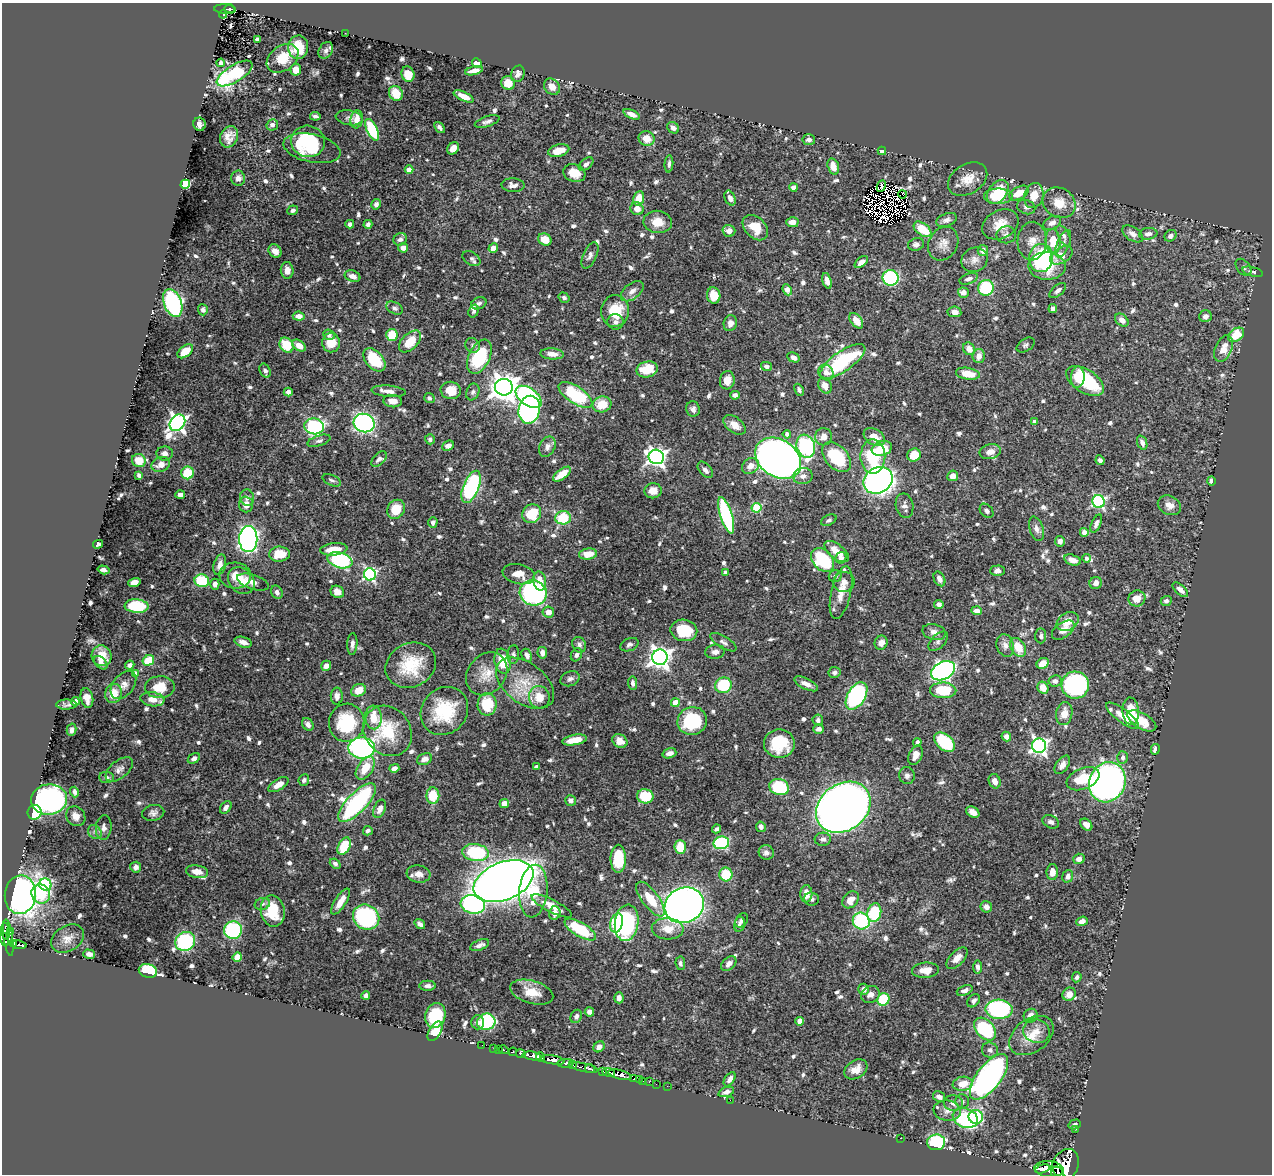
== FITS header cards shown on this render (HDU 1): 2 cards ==
NAXIS1  =                 1270
NAXIS2  =                 1172

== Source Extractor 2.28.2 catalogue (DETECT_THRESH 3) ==
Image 1270 x 1172 px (HDU 1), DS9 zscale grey, 1 PNG px = 1 image px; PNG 1274 x 1176 px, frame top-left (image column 1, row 1172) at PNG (2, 3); each listed source drawn as its Kron ellipse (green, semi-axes under 4 px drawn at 4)
Background 0.907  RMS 0.014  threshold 0.0417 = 3 sigma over >= 5 px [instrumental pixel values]
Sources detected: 852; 10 with non-positive FLUX_AUTO (blend fragments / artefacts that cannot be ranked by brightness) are neither listed nor drawn; of the other 842, the 500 brightest by FLUX_AUTO listed and drawn (342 fainter detections omitted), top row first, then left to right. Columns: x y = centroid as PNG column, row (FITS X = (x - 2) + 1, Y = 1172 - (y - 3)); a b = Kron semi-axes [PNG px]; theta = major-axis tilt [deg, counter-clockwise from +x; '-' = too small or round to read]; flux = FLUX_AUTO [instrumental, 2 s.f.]
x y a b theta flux
225 9 11 5 -4 110
230 9 5 4 - 77
223 14 4 3 - 8.9
345 33 2 2 - 6.5
258 39 4 4 - 3.8
298 47 12 10 88 21
326 50 9 6 59 3.3
282 58 17 12 36 20
221 63 4 4 - 3.9
477 63 5 4 - 12
296 70 6 5 - 11
474 71 9 4 14 6.7
235 74 20 8 31 95
408 74 8 6 -73 13
518 74 8 6 73 4.4
508 83 7 6 - 12
552 87 9 7 -46 7.8
396 93 8 6 -53 15
464 96 11 4 -25 11
632 114 8 4 -24 6.6
315 116 5 3 - 2.5
349 118 13 7 -11 4.1
357 119 9 6 81 8.8
487 122 13 5 18 3.5
199 124 7 6 - 3.4
272 125 6 5 - 3.5
440 128 6 3 -50 2.5
673 128 6 5 - 3.9
372 130 12 5 -64 60
229 137 11 8 66 8.7
647 138 8 7 - 12
809 140 6 5 - 3.7
308 141 17 15 -13 43
312 148 29 14 -12 41
453 148 7 5 48 6.7
559 151 11 6 15 13
882 151 4 4 - 4.5
586 164 8 5 40 2.8
669 164 8 4 86 2.6
833 167 8 5 -75 9.6
409 170 4 4 - 8
574 173 11 8 -20 12
238 178 7 7 - 6.2
968 179 21 14 31 15
185 184 5 4 - 85
513 185 11 6 -4 4.7
881 186 6 2 66 3.9
793 187 4 4 - 4.2
998 192 13 9 54 30
1019 193 11 6 28 16
903 194 4 2 - 4.8
1034 195 12 9 75 15
998 196 14 7 0 29
639 198 7 5 80 14
730 198 8 5 -65 4.3
1059 203 17 14 -32 16
376 204 5 4 - 2.8
1026 207 9 7 -21 3.6
637 209 6 6 - 8
293 210 5 5 - 2.7
946 220 11 6 21 4.1
658 222 14 11 -7 15
792 222 6 5 - 5.6
1052 223 10 6 28 4.5
350 224 4 4 - 4.1
368 224 4 4 - 2.9
1000 224 19 14 27 15
755 228 15 10 -45 19
922 229 10 6 -37 26
729 231 6 6 - 5.8
1133 234 11 6 -34 5.2
1148 234 9 6 7 4.3
1006 235 10 8 11 4
1064 236 11 5 -62 3.4
1170 236 6 5 - 4.1
400 239 7 6 - 3.2
545 240 7 5 -27 13
1032 241 19 14 87 12
1053 241 12 7 -85 20
916 244 8 6 15 3.5
943 244 17 14 59 9.8
1063 244 14 6 68 4.1
403 248 5 4 - 5.2
493 248 5 4 - 6.5
983 250 5 5 - 5.2
275 251 7 6 - 6.6
590 255 14 6 65 4.3
1061 255 12 7 31 14
471 258 10 6 -32 3
1041 258 14 12 82 99
974 260 13 12 - 6.2
861 262 7 4 38 5.2
1047 266 19 13 -1 26
1243 267 10 6 -50 2.8
287 270 8 6 -85 6.7
1253 272 10 4 -15 3.5
352 276 8 5 -20 6.6
891 278 8 7 - 89
969 279 9 5 20 3.8
827 281 8 4 -73 6.7
986 288 8 7 - 58
787 290 6 4 -65 7.6
1058 290 10 5 40 3.3
632 291 13 7 38 5.5
963 293 5 5 - 5.6
714 295 8 6 -78 15
564 298 6 5 - 2.8
173 303 15 8 -69 140
479 303 8 5 25 2.8
394 308 9 5 -26 2.5
1053 309 4 4 - 4.3
203 310 5 5 - 2.5
474 311 6 5 - 2.6
615 311 16 14 87 29
954 312 7 5 -9 6.2
299 316 6 4 -5 6.8
1205 316 6 6 - 4.3
1122 320 7 5 -43 6.1
856 321 9 5 -52 12
615 322 8 8 - 4.2
730 323 8 6 72 4.6
329 335 6 5 - 3.4
392 335 6 6 - 27
1236 335 9 6 37 26
410 341 13 8 44 21
331 343 9 9 - 19
286 345 8 6 -54 27
472 345 8 7 - 2.6
1026 345 10 6 32 2.6
299 346 7 5 -37 9.5
969 349 7 5 -53 8.4
1224 349 14 8 68 13
185 351 9 5 38 16
552 354 12 5 -4 7.8
979 356 7 6 - 7.4
479 357 18 10 64 67
793 357 6 4 -29 5.5
374 360 13 8 -47 38
843 361 26 10 35 94
766 366 5 4 - 3.7
647 369 11 8 14 22
265 371 7 5 -64 3.2
826 372 8 7 - 5
968 374 12 6 -9 15
1078 377 11 7 85 16
727 380 9 7 77 9.9
1085 381 21 11 -33 58
825 386 8 6 -59 6.4
504 387 9 8 - 1300
451 390 10 8 -9 13
799 390 6 4 -60 2.6
389 391 17 5 -5 7
288 392 4 4 - 5.7
473 392 8 6 69 2.8
575 395 19 8 -33 78
735 395 5 4 - 4.5
529 397 15 8 -35 88
429 398 5 5 - 2.8
393 401 9 6 -6 7.1
602 404 9 8 - 18
693 409 8 6 -77 3.3
529 410 14 10 79 340
1035 422 4 4 - 6
177 423 9 7 52 410
364 423 10 9 - 220
734 425 13 7 -37 8.4
314 426 10 8 -12 140
787 434 4 4 - 4.7
824 437 8 8 - 7.1
874 437 11 7 -32 11
430 439 5 5 - 2.7
319 441 12 5 17 3.1
1142 443 7 5 -69 4
448 446 6 5 - 5.1
806 446 12 9 -71 90
547 447 11 7 64 4.8
882 449 10 7 18 24
990 452 11 7 12 8.7
165 453 8 7 - 5.2
914 455 7 6 - 19
873 456 17 12 -89 52
656 457 8 7 - 430
837 457 17 11 -46 59
778 458 25 18 -34 930
379 459 9 5 46 3.1
1100 460 5 4 - 3.5
139 461 7 6 - 17
161 465 9 7 22 9.6
750 466 9 7 36 7.5
705 470 9 5 -49 4.2
188 473 6 6 - 27
562 474 10 5 36 13
139 475 4 3 - 2.8
803 476 10 8 10 5
953 476 5 5 - 7.1
332 480 10 5 -23 2.7
878 480 15 12 31 610
1211 481 4 3 - 4.1
471 487 17 8 68 100
653 491 8 7 - 9.8
180 495 5 4 - 3.3
247 498 8 7 - 4.3
1099 502 6 6 - 150
246 504 8 7 - 7.1
1169 505 12 9 -25 7.8
905 506 12 8 -78 4.9
757 508 5 4 - 53
396 509 10 8 59 23
987 511 8 6 -49 3.1
532 514 10 9 - 31
726 515 19 6 -73 110
563 518 8 7 - 32
829 520 8 5 25 2.5
433 522 5 4 - 3.2
1096 524 9 4 66 3.5
1036 529 12 6 -72 4.6
1084 532 4 4 - 8.2
248 539 13 9 90 430
1060 541 5 5 - 4.9
98 544 5 4 - 3.9
334 549 13 6 6 15
837 551 14 7 -39 13
279 554 10 7 2 22
588 554 9 5 9 15
841 558 6 5 - 3.7
1086 558 4 4 - 2.7
340 560 13 7 -16 100
822 560 13 9 -47 65
1073 560 9 5 -16 7.1
220 565 10 6 73 6.7
104 570 6 4 -16 3.1
997 571 7 5 2 4
726 573 4 4 - 5
370 574 6 6 - 170
519 574 16 10 -13 12
235 576 16 13 -4 14
835 576 6 6 - 2.5
939 579 8 5 -63 5
241 580 15 12 -45 13
202 581 7 6 - 66
540 581 9 6 -78 13
134 582 6 4 14 8.9
253 582 16 7 -18 8.3
844 582 11 10 - 5.3
1096 583 6 6 - 5.1
215 584 5 4 - 5.5
1180 590 9 5 -41 5.6
277 592 7 5 -59 3.8
337 592 7 6 - 7.5
533 593 14 12 -21 190
841 593 27 10 77 14
1137 598 8 8 - 11
1166 601 5 5 - 2.7
939 604 4 4 - 3.9
137 606 12 6 -4 55
977 611 5 4 - 5.9
548 612 6 5 - 6.3
1068 621 11 8 30 12
684 630 13 10 -11 36
1063 630 13 7 35 7.9
934 632 12 7 -14 6
1041 636 7 5 87 2.6
938 641 12 6 46 4
243 642 9 5 -17 6.3
723 642 15 6 -32 3.6
881 643 7 6 - 6.2
352 644 11 5 87 3.9
579 645 8 6 -62 3.5
629 645 9 6 22 3.3
1005 645 11 8 -71 5
1018 647 10 7 -59 18
715 652 10 7 7 4.5
542 653 6 5 - 5.3
513 655 9 6 85 3
527 655 7 5 -63 4
576 655 7 5 63 3.6
102 656 10 10 - 15
660 657 8 7 - 640
148 660 6 5 - 29
503 661 12 8 -79 32
101 663 8 5 -44 4.6
1043 663 6 5 - 11
130 665 5 4 - 3.4
411 665 26 22 26 36
326 666 5 4 - 5.5
943 671 12 8 27 320
835 672 6 5 - 2.7
135 673 4 4 - 7.8
487 674 23 19 50 20
570 679 10 7 22 3.4
1055 681 7 5 9 3.1
525 683 33 20 -37 37
632 683 7 4 -84 3.1
806 684 13 5 -26 6.9
123 685 16 10 51 7.6
723 685 8 7 - 60
1075 685 14 13 - 150
160 687 15 11 2 21
1043 688 6 5 - 11
358 690 7 6 - 14
943 690 13 8 -1 34
114 693 9 8 - 16
337 696 8 6 88 6
856 696 15 9 59 180
539 697 11 10 - 17
87 698 10 6 -78 8.5
152 699 12 7 -8 10
75 701 4 4 - 9.5
675 703 4 4 - 17
487 704 11 9 90 35
67 705 10 5 0 3.3
444 711 25 22 49 41
1131 711 14 8 -85 23
1064 714 11 8 79 10
1122 716 20 6 -37 14
373 717 12 8 -86 16
818 720 5 5 - 3
692 721 15 14 - 60
1142 721 16 7 -30 20
347 723 19 18 - 53
308 724 7 5 -55 3.6
819 729 5 4 - 3.8
72 730 6 5 - 3.7
387 731 27 22 -52 40
1006 737 5 4 - 5.1
574 740 12 5 10 15
620 741 8 6 -32 6.6
917 742 4 4 - 3.4
945 742 12 7 -40 66
779 744 15 14 - 34
1039 746 7 7 - 310
362 748 13 10 -2 180
1155 749 5 4 - 5.5
669 753 7 5 17 4.6
916 755 10 6 67 6.6
1123 757 6 5 - 3.4
194 758 6 4 33 3.2
425 759 8 5 20 6.2
1062 765 10 6 55 5.3
537 767 4 4 - 4.4
365 768 13 7 56 17
394 768 5 4 - 4.3
119 769 16 8 38 6.1
907 776 8 7 - 3.4
106 777 7 5 -3 2.8
1083 779 17 10 22 29
304 780 6 5 - 2.6
995 781 7 5 -67 6.9
1107 782 20 17 65 500
278 785 11 5 32 8.8
779 787 10 8 -18 64
74 792 5 4 - 3.4
433 796 8 6 -90 24
645 796 8 7 - 34
49 799 18 15 7 210
571 800 5 5 - 4.5
357 803 25 9 46 170
504 804 5 4 - 8.5
226 807 7 5 52 4
843 807 29 23 37 1500
380 809 9 5 66 5.5
35 812 7 7 - 71
973 812 7 5 -32 6.3
153 813 11 8 12 4.2
76 816 10 9 - 6.8
1051 822 8 6 -23 3.4
1086 825 7 5 -43 5.4
761 827 5 4 - 3.9
104 828 12 8 84 5.2
717 829 5 3 - 2.5
368 831 5 4 - 2.9
95 832 8 6 -48 3.3
823 839 8 6 3 3.8
721 843 8 6 10 96
344 846 9 6 65 31
680 847 7 6 - 25
476 853 13 8 -7 77
766 853 7 7 - 4.4
618 859 14 7 89 38
1079 859 6 5 - 4.9
335 864 6 4 -40 2.8
136 867 5 5 - 4
197 872 11 6 -9 8.7
1052 872 8 5 88 8.4
419 874 12 8 -8 8.2
726 874 7 6 - 29
1068 876 6 5 - 3.8
503 881 31 19 22 1400
45 885 6 6 - 97
533 891 26 14 84 50
41 894 10 9 - 33
806 894 8 6 89 11
20 895 19 15 85 390
650 899 21 8 -53 24
812 899 7 6 - 3
850 900 9 7 48 11
341 901 15 5 57 11
262 904 8 6 16 3
473 904 12 9 -11 130
684 905 20 17 24 620
552 906 22 6 -27 15
986 907 6 5 - 5.2
273 911 15 12 -79 32
555 913 7 5 77 5.9
874 913 9 7 76 52
366 917 13 12 - 130
742 920 8 5 53 3.9
861 921 8 8 - 79
1082 921 6 4 19 6
617 923 10 6 76 74
627 923 18 11 82 150
420 924 6 4 -36 4
739 924 8 5 78 2.8
668 929 16 10 -3 13
233 930 9 9 - 110
580 930 18 7 -30 45
6 931 8 4 -82 72
10 932 3 2 - 48
8 938 18 4 -82 110
4 939 7 3 -68 370
67 939 17 12 32 9.1
185 941 10 9 - 94
13 943 3 3 - 96
19 945 8 3 -7 180
480 945 10 5 21 4.5
89 954 6 4 -15 3.8
237 957 5 4 - 23
957 958 13 7 45 8.7
680 963 7 5 -83 2.8
729 964 9 6 44 4.6
977 967 7 4 -89 3.7
925 970 13 7 5 11
148 971 9 6 -13 53
1077 977 5 4 - 2.6
427 986 8 5 0 3.3
864 989 5 5 - 4.8
965 990 8 4 22 3.8
532 992 22 11 -16 18
870 994 9 8 - 5.7
1069 994 7 6 - 9.6
366 995 4 4 - 3.6
619 998 5 4 - 3.8
883 999 6 5 - 50
974 1001 7 5 50 2.8
999 1009 13 9 -3 150
589 1012 5 4 - 3.6
435 1015 13 10 76 48
576 1016 7 5 66 3.8
1031 1016 7 6 - 6.7
800 1021 4 4 - 12
478 1022 7 6 - 4.1
486 1022 9 8 - 71
985 1029 13 8 -48 73
435 1031 11 6 58 20
1036 1031 13 12 - 10
1031 1035 25 16 36 21
482 1045 2 2 - 8.9
599 1047 6 5 - 5.3
494 1048 2 2 - 15
499 1049 2 2 - 12
504 1050 5 3 - 67
990 1050 8 7 - 3
513 1052 4 3 - 310
521 1054 5 3 - 230
532 1056 9 4 -9 1100
540 1057 5 3 - 670
553 1060 12 4 -9 2400
566 1063 8 4 1 520
572 1064 3 3 - 220
584 1067 15 3 -12 960
590 1069 5 3 - 120
856 1069 12 8 32 9.8
602 1072 4 3 - 290
608 1072 6 3 -7 810
620 1075 12 4 -14 1300
989 1077 27 12 53 330
634 1079 3 3 - 42
730 1079 8 5 55 4.9
639 1080 3 3 - 22
642 1081 3 2 - 31
649 1082 2 2 - 14
656 1084 2 2 - 9.1
963 1084 10 7 8 13
667 1086 2 2 - 13
726 1092 8 4 19 4.1
939 1097 6 5 - 4.3
730 1100 2 2 - 92
962 1101 7 6 - 2.7
953 1103 9 8 - 4.7
947 1111 13 10 -7 7.4
976 1117 7 7 - 54
965 1118 13 9 -22 120
1075 1124 6 4 16 2.6
1076 1129 2 2 - 10
901 1138 3 2 - 20
936 1142 9 8 - 79
1065 1166 18 13 65 7200
1042 1169 7 4 18 1500
1049 1169 14 8 -4 3100
1059 1172 7 3 -50 590
At the frame edge (FLAGS 8, measured only in part): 3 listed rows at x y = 4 939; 1065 1166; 1059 1172
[342 fainter detections neither listed nor drawn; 10 non-positive-flux detections neither listed nor drawn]